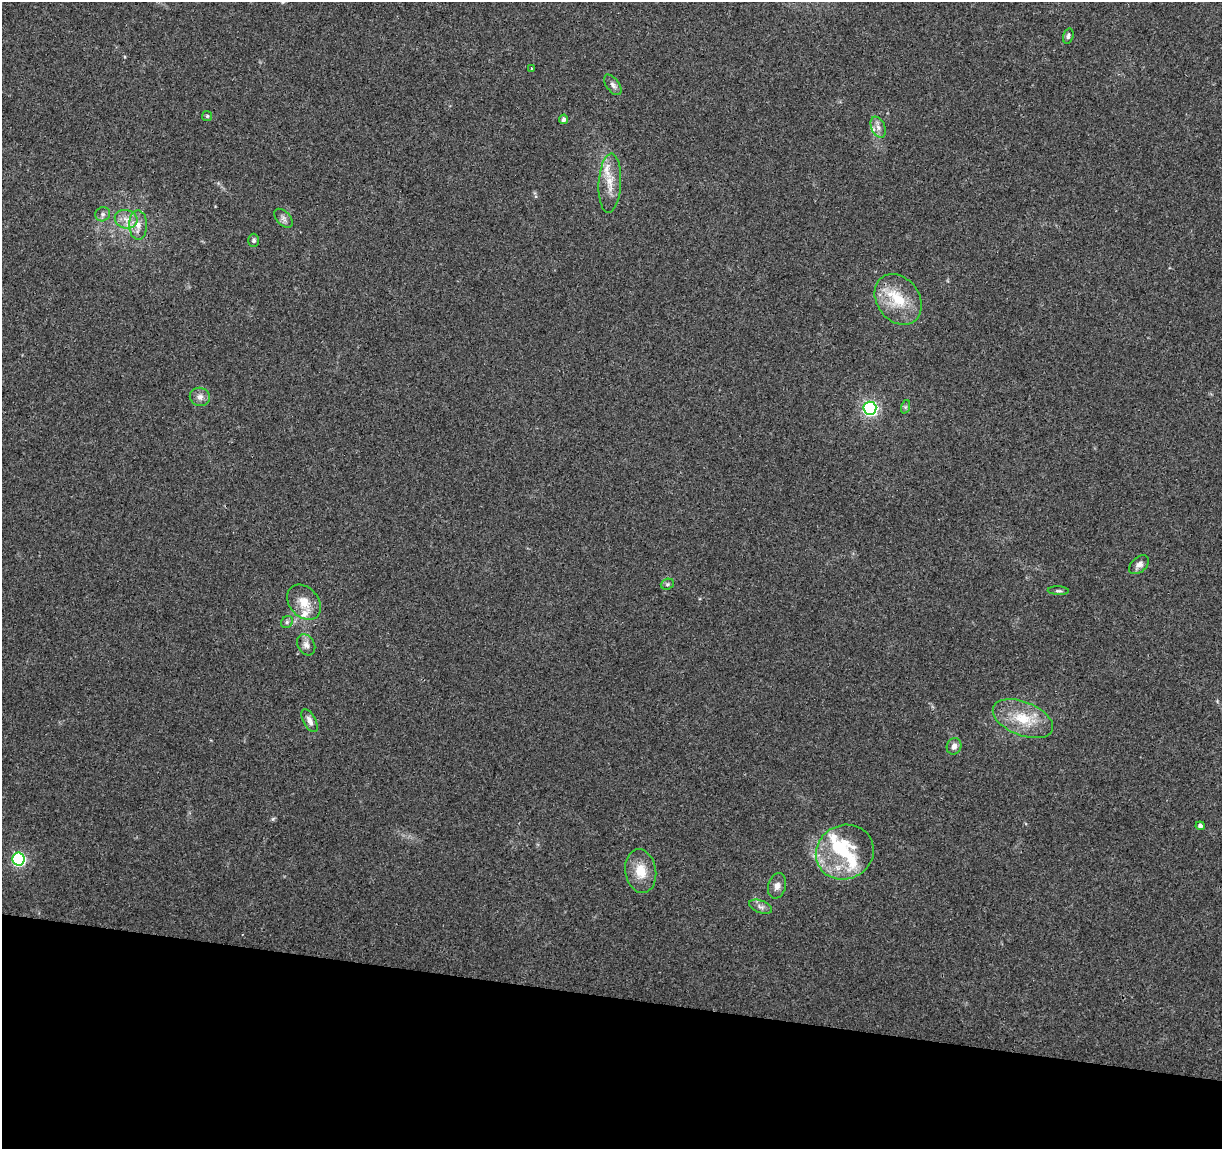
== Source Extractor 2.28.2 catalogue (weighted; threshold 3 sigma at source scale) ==
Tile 15 of 4 x 4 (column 3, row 4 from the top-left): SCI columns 2447-3666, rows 231-1377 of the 4906 x 5106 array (HDU 1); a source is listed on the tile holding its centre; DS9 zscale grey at full resolution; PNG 1224 x 1151 px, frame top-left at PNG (2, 2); each listed source drawn as its Kron ellipse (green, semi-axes under 4 px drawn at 4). Shown black and unused: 13% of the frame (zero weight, under 3 of 4 exposures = <1% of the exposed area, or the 3 px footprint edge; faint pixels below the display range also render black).
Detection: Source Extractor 2.28.2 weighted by HDU 2 'WHT'; one run over the whole footprint, this tile lists its part. Background 0.0368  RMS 0.0035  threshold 0.0156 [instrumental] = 3 sigma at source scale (4.5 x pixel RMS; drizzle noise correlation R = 1.50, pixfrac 1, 0.0396/0.0396 arcsec/px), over >= 5 px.
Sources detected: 39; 1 inside a brighter object's white glare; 1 cosmic-ray / hot-pixel residue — neither listed nor drawn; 6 inside a brighter listed object's ellipse — not listed separately; the other 31 listed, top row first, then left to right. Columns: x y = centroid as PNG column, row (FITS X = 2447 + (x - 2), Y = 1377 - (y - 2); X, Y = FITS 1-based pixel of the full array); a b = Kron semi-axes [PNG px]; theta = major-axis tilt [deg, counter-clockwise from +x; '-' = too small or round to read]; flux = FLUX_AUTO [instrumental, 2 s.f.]
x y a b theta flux
1068 36 8 5 74 0.88
531 68 3 2 - 0.35
613 85 12 6 -53 1.4
207 116 5 5 - 0.46
564 119 5 4 - 1.2
878 127 11 7 -67 1.8
610 183 29 11 87 6.3
103 214 7 7 - 1
283 218 11 7 -47 1.5
126 219 11 9 -15 3
138 225 14 9 -89 3.2
254 240 6 5 - 0.74
898 299 27 21 -54 12
200 397 10 9 - 2
905 407 7 4 71 0.56
870 408 6 6 - 84
1139 565 11 7 41 1.8
667 584 7 5 21 0.7
1058 591 10 3 -3 0.65
304 602 19 14 -50 5.9
287 622 6 5 - 0.72
306 645 11 8 -59 1.9
1023 719 32 16 -22 12
310 721 12 6 -62 2
954 746 8 7 - 1.9
1200 826 4 4 - 1.1
845 852 29 27 27 18
18 859 6 6 - 58
641 871 22 15 -81 7
777 886 13 9 75 2
761 907 12 6 -20 1.5